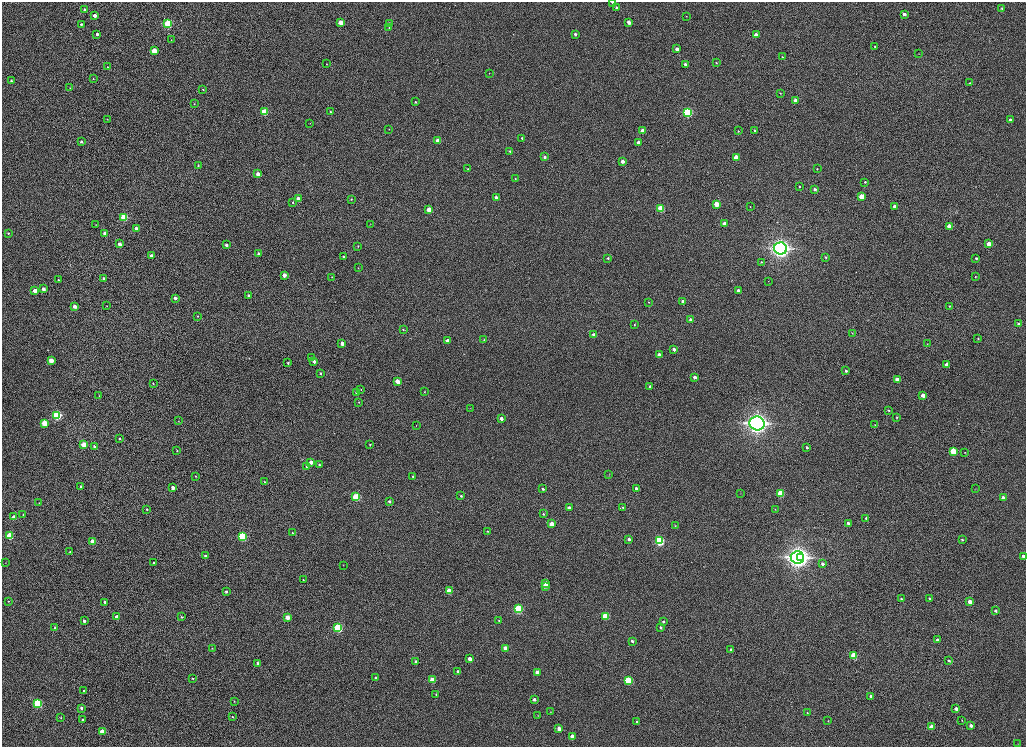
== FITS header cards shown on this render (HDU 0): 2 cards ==
NAXIS1  =                 2048
NAXIS2  =                 1489

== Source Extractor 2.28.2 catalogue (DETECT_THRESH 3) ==
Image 2048 x 1489 px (HDU 0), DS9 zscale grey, zoomed out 1/2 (1 PNG px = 2 x 2 image px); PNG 1028 x 749 px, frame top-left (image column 1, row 1489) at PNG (2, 2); each listed source drawn as its Kron ellipse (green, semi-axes under 4 px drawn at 4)
Background 1010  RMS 3.6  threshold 10.7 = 3 sigma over >= 5 px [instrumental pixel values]
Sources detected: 267; all 267 listed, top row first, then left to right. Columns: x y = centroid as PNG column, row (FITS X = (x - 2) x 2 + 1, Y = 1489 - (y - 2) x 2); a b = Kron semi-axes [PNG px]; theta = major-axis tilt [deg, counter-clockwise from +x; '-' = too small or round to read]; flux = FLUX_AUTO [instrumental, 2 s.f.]
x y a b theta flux
613 2 3 2 - 1000
616 8 3 2 - 1400
1002 8 2 2 - 830
85 10 3 3 - 2100
904 14 3 2 - 3600
95 15 3 2 - 4800
686 16 2 2 - 320
341 22 3 3 - 10000
629 22 3 3 - 6800
81 24 3 2 - 1100
168 24 3 3 - 70000
390 24 3 2 - 3600
389 27 3 2 - 470
97 34 3 3 - 1500
575 34 3 2 - 1700
756 35 3 3 - 8000
171 40 2 2 - 220
875 46 3 3 - 720
677 49 3 2 - 4200
154 51 3 3 - 18000
919 53 3 3 - 330
782 57 3 3 - 510
716 63 3 2 - 700
326 64 3 2 - 300
685 64 3 2 - 1800
108 67 3 2 - 360
489 73 3 2 - 250
93 79 3 2 - 380
11 81 3 2 - 1100
969 83 3 2 - 510
70 88 3 2 - 260
203 89 2 2 - 500
780 93 3 3 - 510
795 100 4 3 - 4700
416 102 2 2 - 720
194 104 3 2 - 350
265 112 3 3 - 29000
330 112 2 2 - 720
688 112 3 3 - 130000
107 119 3 2 - 250
1010 120 2 2 - 2400
310 123 3 2 - 230
389 129 2 2 - 330
642 131 3 3 - 6500
738 131 3 2 - 610
755 131 3 3 - 1400
522 138 3 2 - 930
438 141 3 3 - 11000
81 142 2 2 - 1400
638 143 3 2 - 4300
510 151 3 3 - 820
544 157 3 2 - 2100
736 157 3 3 - 17000
622 161 3 3 - 4200
198 166 3 2 - 600
467 169 3 2 - 440
817 169 3 3 - 610
258 174 3 3 - 6400
515 179 3 2 - 530
865 182 3 2 - 1100
799 186 3 2 - 850
815 189 3 2 - 2600
862 196 3 3 - 25000
496 197 3 2 - 2900
298 199 3 3 - 6200
351 199 3 2 - 640
293 202 3 3 - 810
716 204 3 3 - 14000
894 206 3 3 - 3700
750 207 2 2 - 290
661 208 3 3 - 31000
429 210 3 3 - 12000
124 217 3 3 - 41000
370 224 3 2 - 270
724 224 3 3 - 7900
96 225 3 2 - 310
949 226 3 3 - 11000
136 228 3 3 - 4700
8 233 3 2 - 750
105 234 3 3 - 5700
119 244 3 3 - 5100
989 244 3 3 - 12000
226 245 3 2 - 2300
358 246 2 2 - 420
780 248 6 6 - 380000
258 254 3 2 - 1400
151 256 3 2 - 3800
343 257 3 2 - 1000
826 257 3 3 - 880
608 258 2 2 - 720
976 258 2 2 - 1000
761 262 4 3 - 650
358 268 2 2 - 330
284 275 3 3 - 6200
332 277 2 2 - 350
975 277 3 2 - 420
104 278 3 3 - 2100
58 280 3 2 - 1000
768 281 3 2 - 300
43 289 3 2 - 3700
35 291 3 3 - 7700
738 291 3 3 - 5200
248 295 3 2 - 1700
175 298 3 3 - 2300
683 301 3 3 - 2500
649 302 3 2 - 450
75 306 3 3 - 5500
107 306 3 2 - 290
950 306 3 2 - 610
198 316 2 2 - 450
691 320 3 3 - 2700
1019 324 3 2 - 1800
634 325 3 3 - 480
403 329 2 2 - 430
852 333 3 2 - 410
594 335 3 2 - 4500
978 338 2 2 - 550
447 340 3 2 - 3400
484 340 2 2 - 520
342 343 3 3 - 5500
927 344 3 2 - 330
674 349 3 2 - 3200
659 355 3 3 - 5900
312 358 3 2 - 440
51 360 3 3 - 9900
314 361 3 2 - 4200
288 363 2 2 - 910
947 365 3 3 - 9100
846 371 3 3 - 2000
320 373 3 2 - 790
695 377 3 2 - 3700
897 380 3 3 - 15000
397 381 3 3 - 9900
153 383 3 2 - 620
650 386 3 2 - 1400
361 390 2 2 - 290
356 392 2 2 - 1500
424 392 3 2 - 350
923 395 3 3 - 8300
99 396 3 2 - 280
359 402 3 2 - 300
470 408 3 2 - 230
889 410 2 2 - 490
57 415 3 3 - 100000
897 417 3 2 - 650
501 419 3 3 - 4100
178 421 2 2 - 260
44 423 3 3 - 19000
757 423 7 7 - 450000
416 425 2 2 - 200
875 425 3 2 - 420
120 438 3 3 - 760
84 445 3 3 - 21000
370 445 2 2 - 530
94 446 4 3 - 1300
807 447 3 3 - 1300
177 451 3 2 - 460
953 452 3 3 - 36000
965 452 3 2 - 320
311 462 3 3 - 6200
319 465 3 3 - 840
306 467 3 2 - 440
609 474 3 2 - 250
195 476 3 2 - 400
413 476 2 2 - 590
264 482 2 2 - 430
81 487 3 3 - 1200
173 488 3 3 - 4200
636 488 3 3 - 2100
543 489 3 2 - 1400
975 489 3 2 - 270
741 493 2 2 - 270
780 493 3 3 - 36000
461 496 3 3 - 960
356 497 3 3 - 47000
1003 498 3 3 - 4300
389 501 3 3 - 1300
39 503 3 3 - 420
623 507 3 3 - 550
569 508 3 2 - 2600
147 509 3 3 - 830
775 509 3 2 - 430
23 514 3 2 - 380
543 514 3 3 - 820
14 517 3 3 - 4700
866 518 3 2 - 1100
848 523 3 3 - 2800
552 524 3 3 - 13000
675 526 3 2 - 390
487 531 2 2 - 530
292 533 3 2 - 490
10 536 3 3 - 32000
242 536 3 3 - 72000
629 539 3 3 - 2300
962 540 3 2 - 1000
659 541 4 3 - 110000
93 542 3 3 - 16000
70 552 3 2 - 470
205 556 3 3 - 2100
1023 556 3 3 - 2800
797 557 6 6 - 570000
801 557 3 3 - 270000
5 563 2 2 - 240
154 563 2 2 - 680
822 564 2 2 - 2200
343 565 3 2 - 210
303 580 2 2 - 550
546 583 3 2 - 4100
545 586 3 3 - 8900
449 591 3 3 - 16000
226 592 3 2 - 1700
929 598 3 3 - 940
901 599 3 3 - 840
8 601 3 3 - 510
105 602 2 2 - 1300
970 602 3 3 - 12000
518 609 3 3 - 79000
995 611 3 2 - 2000
605 616 3 3 - 33000
117 617 3 3 - 6400
181 617 3 2 - 720
287 617 3 3 - 10000
84 621 3 2 - 2600
499 621 3 2 - 530
663 622 3 3 - 1200
55 628 3 2 - 1100
338 628 3 3 - 85000
661 628 3 3 - 1300
937 640 3 3 - 2900
632 641 3 3 - 1900
212 648 3 2 - 340
505 648 3 3 - 9600
731 650 3 3 - 1700
854 656 3 3 - 27000
470 659 3 3 - 7600
949 661 3 3 - 910
416 662 3 3 - 3900
258 663 3 2 - 1800
458 671 3 2 - 1500
537 672 3 3 - 7000
193 678 2 2 - 550
375 678 2 2 - 1300
432 680 3 3 - 16000
628 680 4 3 - 54000
84 691 2 2 - 1700
436 694 3 2 - 410
871 696 3 3 - 2500
534 699 3 2 - 2500
234 701 2 2 - 320
38 703 3 3 - 80000
81 708 3 2 - 2100
956 709 3 3 - 4000
551 712 2 2 - 260
807 713 3 3 - 590
538 715 3 2 - 230
233 717 3 2 - 640
61 718 3 2 - 480
83 720 2 2 - 1100
962 720 3 2 - 460
828 721 4 2 - 320
637 722 3 3 - 910
971 725 3 3 - 3200
932 727 3 3 - 13000
559 729 3 3 - 6300
102 731 3 3 - 11000
572 737 3 3 - 8600
1018 744 2 2 - 240
At the frame edge (FLAGS 8, measured only in part): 1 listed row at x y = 613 2

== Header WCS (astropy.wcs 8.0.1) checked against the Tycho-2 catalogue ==
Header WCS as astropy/WCSLIB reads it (CRVAL/CRPIX/CD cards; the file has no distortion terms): RA---TAN/DEC--TAN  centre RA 23:46:21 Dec +44:53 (356.59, +44.88 deg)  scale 0.396 arcsec/px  FOV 13.5' x 9.8'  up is +165 deg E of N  parity normal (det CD < 0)
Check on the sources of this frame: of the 60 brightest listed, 3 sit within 1.5 arcsec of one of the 8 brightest Tycho-2 stars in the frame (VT <= 12.57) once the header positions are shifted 1.58 arcsec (0.69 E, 1.42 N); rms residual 0.27 arcsec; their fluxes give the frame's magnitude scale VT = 24.72 - 2.5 log10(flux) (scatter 0.17 mag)
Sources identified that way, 3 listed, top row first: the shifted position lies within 1.5 arcsec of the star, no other Tycho-2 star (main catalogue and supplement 1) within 3.0 arcsec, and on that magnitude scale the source's flux lands within +1.5 / -3 mag of the star's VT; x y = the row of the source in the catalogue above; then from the Tycho-2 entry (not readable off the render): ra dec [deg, ICRS J2000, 3 dp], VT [Tycho-2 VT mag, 2 dp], TYC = Tycho-2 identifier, HIP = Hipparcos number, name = IAU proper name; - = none
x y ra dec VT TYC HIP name
780 248 356.677 +44.869 10.77 3244-228-1 - -
757 423 356.656 +44.905 10.39 3244-121-1 - -
797 557 356.657 +44.935 10.49 3244-610-1 - -